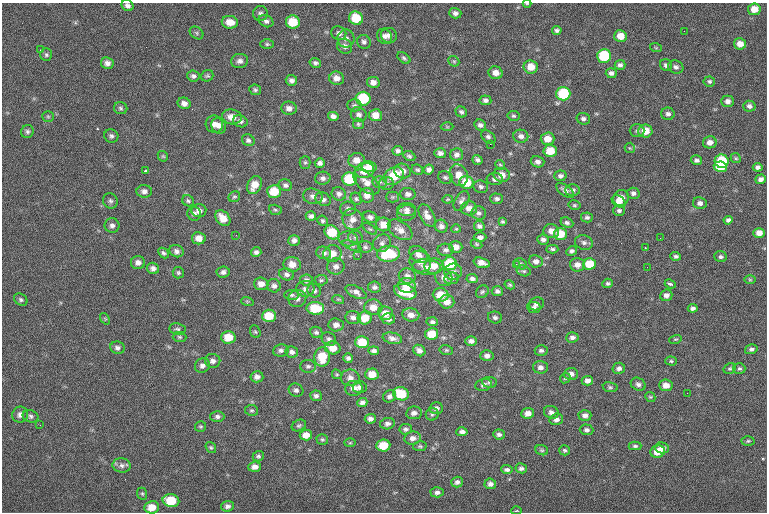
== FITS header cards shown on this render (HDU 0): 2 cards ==
NAXIS1  =                  765
NAXIS2  =                  510

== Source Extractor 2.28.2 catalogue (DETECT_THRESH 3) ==
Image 765 x 510 px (HDU 0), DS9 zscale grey, 1 PNG px = 1 image px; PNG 769 x 514 px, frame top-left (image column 1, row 510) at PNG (2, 3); each listed source drawn as its Kron ellipse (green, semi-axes under 4 px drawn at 4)
Background -1.07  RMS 9.2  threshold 27.7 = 3 sigma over >= 5 px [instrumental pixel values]
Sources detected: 359; all 359 listed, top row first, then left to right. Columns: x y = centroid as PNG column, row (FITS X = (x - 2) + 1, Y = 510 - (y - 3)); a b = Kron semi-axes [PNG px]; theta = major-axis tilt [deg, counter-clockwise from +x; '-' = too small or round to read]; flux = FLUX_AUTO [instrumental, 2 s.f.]
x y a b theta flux
527 4 4 3 - 520
127 6 6 5 - 2000
754 9 6 6 - 6500
260 13 7 7 - 1900
455 13 6 5 - 2000
356 18 7 6 - 16000
266 21 8 5 -28 2100
230 22 8 6 -7 6400
293 22 7 6 - 16000
557 30 5 4 - 1500
684 31 2 2 - 230
197 33 7 5 -38 1200
339 33 8 6 -30 2300
389 35 8 7 - 2600
384 36 8 7 - 2700
620 36 6 6 - 6900
346 38 9 8 - 2900
364 42 7 6 - 2000
267 44 7 5 0 1000
740 44 6 5 - 5100
344 46 8 7 - 2400
656 48 6 3 -19 650
40 50 3 2 - 550
46 55 6 6 - 1300
604 56 7 6 - 32000
404 58 7 4 -38 1200
240 61 8 7 - 2400
454 61 6 5 - 910
107 63 6 6 - 2900
315 63 6 4 -14 1500
620 65 5 5 - 1800
666 65 6 5 - 1800
531 67 7 6 - 8000
676 67 8 6 -18 2000
496 73 7 6 - 4000
611 73 5 5 - 2000
193 76 6 5 - 1800
207 76 6 5 - 1100
337 78 7 7 - 3900
291 80 6 5 - 2100
709 81 6 5 - 1300
373 82 6 5 - 3600
255 90 6 5 - 1200
563 94 7 6 - 32000
363 99 7 7 - 28000
485 100 6 5 - 1900
727 101 6 5 - 2600
184 103 7 5 -22 3000
354 105 7 6 - 1400
749 106 6 5 - 2000
121 108 7 6 - 1400
289 108 8 6 -9 3200
461 112 6 5 - 1400
668 114 7 6 - 2100
359 115 8 7 - 2200
376 115 6 6 - 6700
48 116 6 5 - 960
333 116 5 4 - 2400
513 116 6 5 - 1100
232 117 10 7 -9 6200
583 119 7 5 -21 1900
240 121 7 5 -25 1800
214 124 9 8 - 3500
358 124 5 5 - 950
480 125 6 5 - 2000
219 126 8 7 - 3100
447 127 6 4 -1 710
27 131 7 6 - 1500
637 131 7 6 - 1600
645 131 7 6 - 8700
111 136 7 6 - 1600
521 136 7 6 - 2600
488 137 8 5 -40 1800
547 139 7 6 - 6500
248 140 6 5 - 1700
710 142 7 6 - 3500
490 144 2 2 - 3600
630 148 5 5 - 720
398 151 5 5 - 1700
550 151 7 6 - 12000
440 153 6 5 - 2400
457 155 6 6 - 2300
163 156 6 4 -43 870
409 156 6 5 - 1200
736 158 5 4 - 850
356 160 8 7 - 5100
477 160 5 4 - 1700
696 160 6 5 - 1600
722 161 7 6 - 27000
305 162 6 5 - 1000
538 162 7 5 -15 2300
320 163 5 4 - 2100
500 165 5 4 - 780
369 167 7 5 -14 4800
720 167 7 5 -9 18000
758 167 5 4 - 1600
429 169 5 5 - 2100
365 170 9 7 9 13000
417 170 6 5 - 1100
145 171 4 3 - 1300
403 171 8 7 - 3900
459 175 11 9 -68 6100
502 175 8 7 - 5300
393 176 11 8 33 17000
560 176 6 5 - 1800
445 177 7 6 - 1400
323 178 8 6 3 2300
349 179 7 6 - 24000
495 179 8 6 0 2100
761 179 5 4 - 2400
366 182 16 8 -42 5500
380 182 7 6 - 1800
386 183 7 6 - 1900
466 183 7 6 - 14000
254 185 9 6 61 7000
285 185 7 5 -20 1800
481 187 7 6 - 1900
565 190 10 5 -37 2400
572 190 7 5 -2 1900
144 191 8 6 -3 2400
274 191 7 6 - 13000
633 193 6 5 - 1900
339 194 7 6 - 2400
408 194 8 6 -4 2400
367 195 7 7 - 4200
313 196 10 7 -11 2700
234 197 6 5 - 1000
392 197 6 5 - 1000
621 198 8 7 - 5800
323 199 8 6 -29 2300
356 199 6 5 - 1200
448 199 5 4 - 710
497 199 6 5 - 1700
110 201 8 7 - 1700
188 201 6 5 - 1200
462 201 11 6 59 2300
619 201 7 5 -34 3500
700 203 7 6 - 2300
574 205 6 4 -14 970
348 208 8 7 - 2200
469 208 8 7 - 4000
199 210 7 6 - 2900
275 210 6 5 - 1100
407 210 9 6 2 2700
619 211 6 5 - 1500
406 213 9 8 - 3000
479 213 7 6 - 1700
194 214 7 6 - 1900
311 216 5 4 - 1700
427 216 12 7 -61 4600
370 217 7 5 -21 2200
587 217 6 5 - 1400
223 218 9 6 -46 6900
353 219 11 10 - 4700
728 220 4 4 - 1700
322 221 5 5 - 1000
503 222 4 3 - 830
567 223 6 5 - 1500
383 224 7 7 - 7400
112 225 7 7 - 2300
441 226 6 6 - 2400
479 226 5 5 - 2000
370 229 8 4 -35 980
456 229 5 4 - 680
400 230 14 8 -34 5300
551 231 8 7 - 4300
332 232 8 6 -35 16000
759 233 5 5 - 4700
560 234 6 6 - 12000
236 235 3 2 - 570
355 237 7 6 - 1500
480 237 6 5 - 2300
199 238 7 6 - 4800
660 238 2 2 - 520
348 239 9 7 -3 3000
294 240 5 5 - 2200
543 240 6 5 - 2200
584 242 9 7 -17 1900
382 243 9 8 - 2500
476 244 6 4 -27 810
352 246 10 4 -22 1500
365 247 7 5 -4 1500
456 247 6 5 - 4600
645 248 4 2 - 900
552 249 6 4 -1 1200
446 250 8 6 -2 1800
176 251 7 6 - 2200
572 251 5 4 - 1500
256 252 5 4 - 1700
163 253 6 4 -46 1300
324 253 7 6 - 2600
332 254 9 8 - 7100
388 254 11 8 3 29000
419 255 10 7 -41 4500
358 256 2 2 - 530
676 256 5 4 - 1300
721 257 6 5 - 1300
420 261 11 10 - 4600
536 261 7 6 - 2800
138 262 7 6 - 2800
482 263 8 5 -16 4700
292 264 8 7 - 5600
450 264 7 6 - 22000
516 264 3 2 - 1100
521 264 6 5 - 1300
589 264 6 6 - 14000
577 265 7 7 - 3900
336 266 8 8 - 2800
434 266 9 7 3 6600
427 267 14 8 -6 4900
647 267 2 2 - 560
153 268 6 5 - 2400
524 271 7 5 -16 1200
223 272 6 5 - 2100
453 272 9 8 - 2500
178 273 6 5 - 1100
286 274 7 6 - 2100
407 276 8 7 - 3000
444 277 9 8 - 3200
451 278 7 5 6 2200
472 279 6 4 -4 1900
306 280 6 5 - 2100
321 280 6 5 - 1100
750 280 6 4 -1 760
608 283 5 4 - 1100
261 284 7 6 - 4500
670 284 5 3 - 1500
407 285 9 7 -8 9300
510 285 5 4 - 1100
274 286 7 6 - 2300
374 287 6 5 - 1900
305 289 9 8 - 3100
314 291 7 6 - 1800
497 291 5 5 - 1600
356 292 11 5 -26 3000
405 292 11 7 -18 16000
482 292 7 6 - 1300
292 295 7 5 0 1400
441 295 8 6 -5 11000
666 295 6 6 - 2700
297 299 9 8 - 2800
338 299 6 3 -17 770
21 300 7 5 -34 1400
247 301 6 4 -18 770
447 302 7 6 - 5700
536 304 8 6 17 2300
373 307 9 8 - 6200
534 307 7 5 -8 1700
315 308 9 6 -1 18000
693 308 5 4 - 1900
385 313 7 7 - 6900
411 315 8 6 -8 4500
269 316 7 6 - 14000
353 317 8 6 -4 2500
495 317 7 6 - 1700
365 318 7 6 - 11000
105 319 6 4 -55 810
388 319 6 5 - 2400
432 322 6 4 -3 1600
336 325 7 6 - 3100
177 329 8 6 -9 1500
255 332 6 5 - 1000
316 332 6 5 - 1400
432 334 6 5 - 12000
180 337 7 5 -3 1100
228 337 7 6 - 11000
572 337 6 5 - 1900
392 338 10 5 -12 2800
329 339 7 6 - 1900
675 339 6 4 17 710
471 341 6 4 2 2500
362 342 7 6 - 15000
117 348 7 6 - 2000
333 348 8 6 -11 7600
751 349 6 5 - 1800
281 350 8 6 8 2000
419 350 6 5 - 2900
446 350 7 5 -13 1100
541 350 6 5 - 1600
374 351 5 4 - 2000
292 352 6 5 - 2300
487 356 6 5 - 2600
322 357 10 8 87 14000
348 358 5 4 - 1700
213 361 7 7 - 2500
671 361 6 4 -2 960
202 365 8 7 - 2600
308 366 8 6 -1 1700
540 367 7 6 - 2400
619 368 6 5 - 2100
730 368 6 5 - 1100
739 368 6 5 - 1200
337 374 5 4 - 780
372 374 6 5 - 8100
571 374 7 6 - 3300
257 377 6 5 - 2600
350 378 9 8 - 3200
565 378 6 4 43 940
587 381 6 4 1 2700
489 382 7 5 -6 1300
638 384 8 6 -30 2000
483 385 8 6 14 2100
666 385 7 6 - 4900
360 387 7 6 - 2300
610 387 7 5 -10 1200
354 388 9 7 0 4100
296 390 7 6 - 2000
687 393 2 2 - 390
401 394 8 6 -20 20000
316 396 6 5 - 1800
390 396 7 5 32 2200
650 397 5 4 - 840
362 402 5 4 - 2300
436 408 7 6 - 2100
252 410 6 5 - 1100
551 412 7 6 - 2400
414 413 8 6 8 2600
528 413 6 5 - 4100
432 414 6 6 - 1200
20 415 8 7 - 2800
585 415 6 5 - 2700
31 416 8 6 -19 1700
217 416 7 5 1 1800
370 419 5 5 - 2200
556 419 7 6 - 2600
387 424 7 5 11 2200
40 425 2 2 - 320
299 425 7 5 25 1200
201 426 5 5 - 920
406 429 6 5 - 1600
587 430 7 5 -3 2000
462 432 5 4 - 2200
499 434 6 5 - 1800
306 435 6 5 - 5800
413 438 8 6 10 3500
322 439 6 5 - 1000
748 441 6 4 1 1000
350 443 5 3 - 650
383 445 7 6 - 14000
420 446 7 5 11 1000
635 446 6 4 0 1300
211 448 6 4 -54 910
662 448 7 5 -13 3800
542 450 6 5 - 1000
565 450 5 5 - 1100
658 452 7 6 - 8800
258 456 5 5 - 1300
122 465 9 7 -6 2500
255 467 6 5 - 3300
521 468 6 5 - 2000
507 470 5 4 - 1700
457 482 6 5 - 2000
490 484 6 5 - 2200
437 492 6 5 - 2200
142 494 6 5 - 1000
171 501 8 6 -11 19000
227 506 6 5 - 2000
152 507 7 6 - 7900
516 511 5 3 - 550
At the frame edge (FLAGS 8, measured only in part): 2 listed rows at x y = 527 4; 127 6